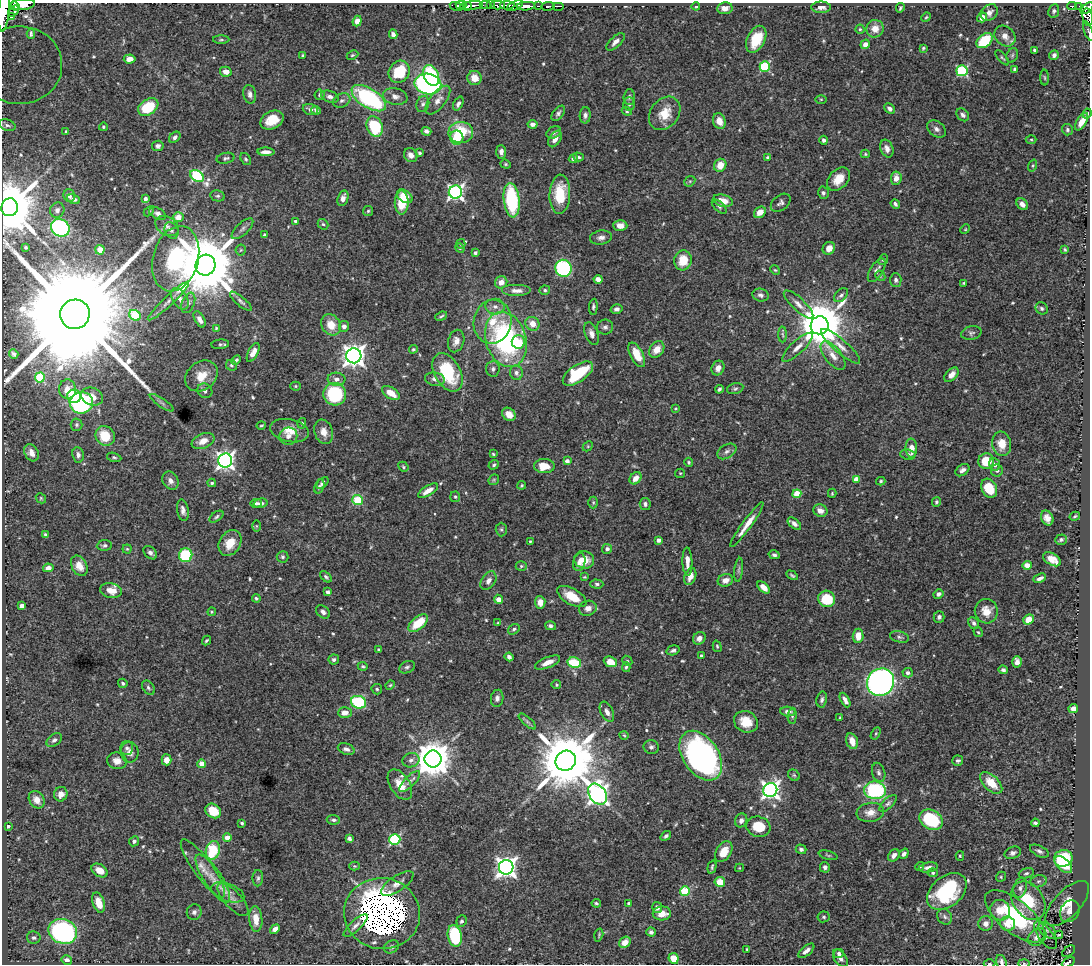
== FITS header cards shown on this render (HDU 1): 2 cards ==
NAXIS1  =                 1088
NAXIS2  =                  962

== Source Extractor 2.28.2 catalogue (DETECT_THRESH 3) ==
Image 1088 x 962 px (HDU 1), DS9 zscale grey, 1 PNG px = 1 image px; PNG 1092 x 966 px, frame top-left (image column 1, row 962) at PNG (2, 3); each listed source drawn as its Kron ellipse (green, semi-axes under 4 px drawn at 4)
Background 0.591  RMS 0.015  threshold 0.0439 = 3 sigma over >= 5 px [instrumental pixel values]
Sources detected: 563; of the 563, the 500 brightest by FLUX_AUTO listed and drawn (63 fainter detections omitted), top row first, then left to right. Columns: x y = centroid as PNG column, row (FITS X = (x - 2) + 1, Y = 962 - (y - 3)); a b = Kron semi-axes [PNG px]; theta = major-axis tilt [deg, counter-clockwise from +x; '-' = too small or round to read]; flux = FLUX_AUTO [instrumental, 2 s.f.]
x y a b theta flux
23 4 12 5 5 1500
461 5 5 2 - 450
471 5 11 3 5 1100
485 5 6 2 0 50
490 5 3 2 - 54
498 5 7 3 0 240
507 5 7 3 -2 360
15 6 5 2 - 350
457 6 7 4 -14 680
468 6 4 3 - 470
515 6 9 3 24 400
526 6 9 4 4 1800
538 6 4 2 - 200
548 6 7 3 8 620
558 6 6 2 0 150
696 6 4 3 - 1.9
1072 6 4 2 - 75
1079 6 2 2 - 4.3
821 7 10 5 0 5.1
725 8 8 6 8 6.2
900 8 5 3 - 1.5
1087 8 7 4 39 370
4 11 20 5 85 2900
14 11 6 4 47 350
1054 11 7 5 80 2.2
989 12 9 7 43 5.2
11 17 4 2 - 91
926 17 5 4 - 1.2
982 17 5 4 - 6.8
1088 17 9 5 -80 47
357 21 5 4 - 5.7
860 29 4 4 - 1.3
875 29 9 8 - 11
1088 31 10 3 -69 1.7
31 34 4 3 - 1.5
393 34 4 4 - 4.4
1005 36 11 9 -44 7.5
756 39 14 8 63 27
221 40 8 3 0 1.5
985 41 9 6 41 39
615 42 11 5 43 4.6
865 44 5 4 - 6
923 48 3 3 - 1.3
1034 50 3 3 - 2.2
303 55 3 3 - 1.2
352 55 6 4 26 1.4
1012 55 7 5 69 2
1054 55 5 4 - 3.2
1002 58 9 3 -49 1.6
130 59 6 4 5 6
20 65 42 39 2 150
765 67 5 5 - 73
1014 69 4 3 - 1.6
962 71 5 5 - 100
226 72 6 5 - 6.9
399 72 11 10 - 37
431 75 11 7 -65 63
475 78 7 7 - 12
1045 78 8 4 -88 1.3
428 84 13 10 -11 280
250 94 9 6 -78 4.2
320 95 5 5 - 1.8
395 96 12 8 -11 5.3
330 97 9 5 -20 4
629 97 8 5 88 2.5
369 98 19 9 -32 120
821 99 6 4 0 1.1
342 100 9 6 29 3.5
438 100 17 8 51 7.4
423 104 8 6 69 3
458 104 7 4 65 3.3
629 104 6 6 - 2.2
148 107 11 7 34 40
890 109 6 4 -45 3.6
310 110 8 5 -19 4
316 110 5 4 - 2.8
627 111 5 4 - 1.5
558 113 9 5 51 2.9
665 113 18 14 52 21
1087 113 5 4 - 1.6
585 115 8 5 88 3.2
963 115 7 5 -46 3.2
272 120 12 8 26 17
719 121 8 6 -70 7.7
1082 122 10 5 59 9.8
533 124 5 4 - 5.6
7 125 8 5 -18 2.1
375 126 10 7 -68 61
103 127 4 4 - 1.5
936 129 10 7 -39 4.2
1067 130 6 5 - 2.1
66 131 3 3 - 1.2
426 131 5 4 - 2.9
461 132 12 10 1 39
554 132 8 5 31 2.7
175 137 6 4 45 2.5
457 138 7 6 - 27
555 139 9 5 58 7.8
1031 139 5 3 - 1.3
824 140 4 4 - 2.7
158 146 6 5 - 2.7
887 149 9 6 -70 5.7
266 152 8 3 -2 5.2
501 152 7 5 -86 4.4
420 153 3 3 - 1.6
865 154 4 4 - 1.3
411 155 7 6 - 5.8
578 157 5 3 - 1.8
767 157 4 3 - 1.2
225 158 9 5 13 2.3
246 159 6 4 -52 1.8
573 159 5 4 - 2.3
506 164 5 4 - 1.3
720 165 7 6 - 14
1033 166 6 4 70 1.4
197 176 7 5 -35 120
896 178 7 5 83 8
838 179 13 9 47 15
690 181 6 4 43 1.7
455 192 6 6 - 290
823 193 6 5 - 2.4
560 194 20 10 87 34
69 195 6 5 - 3.9
218 196 7 5 -12 2.2
405 196 8 5 -34 9.9
343 198 8 5 74 5.4
74 199 7 4 -23 3.5
145 199 4 3 - 4.2
512 200 17 8 -83 71
723 201 10 6 -14 11
402 203 12 7 -90 30
781 203 11 7 38 3.2
895 204 5 4 - 2.7
1022 204 7 5 -46 5.2
10 207 9 8 - 8600
719 207 9 4 -44 2.2
57 210 8 7 - 2.9
149 211 6 3 45 1.3
368 211 5 5 - 1.4
760 212 6 5 - 10
158 214 9 5 -26 3.9
178 217 5 5 - 12
295 221 4 3 - 1.8
323 224 6 4 -41 1.8
167 226 13 9 -32 5.6
620 226 7 5 -3 5.9
60 228 10 8 -34 140
242 229 14 6 43 3.9
965 229 5 4 - 1.1
171 230 9 6 -63 3.2
264 235 4 3 - 1.7
601 237 11 7 9 4.9
461 244 5 4 - 1.2
25 247 3 3 - 1.3
460 248 5 4 - 1.2
829 248 7 6 - 8.8
1065 249 4 3 - 1.2
100 250 5 4 - 13
241 250 5 5 - 1.4
475 253 4 3 - 2
176 259 33 22 74 180
883 259 6 4 49 1.7
683 260 10 8 82 20
205 265 10 10 - 11000
563 268 8 8 - 130
775 270 5 4 - 1.2
877 270 13 6 58 4.6
880 276 5 4 - 1.3
598 279 4 4 - 5.7
896 280 7 5 -88 3.1
501 282 6 6 - 8
964 283 3 3 - 1.2
517 290 15 6 0 6.5
545 290 5 4 - 1.7
760 295 8 6 -16 3.4
841 295 8 5 43 2.8
180 299 12 7 -56 6.9
168 301 28 5 43 8
241 301 14 4 -41 3
188 303 11 6 67 4.1
798 304 19 6 -44 7.2
495 307 9 8 - 4.8
593 307 8 4 84 2.1
1042 308 6 5 - 2.4
617 309 6 4 16 3.1
75 314 15 14 - 72000
135 315 6 5 - 50
441 316 6 3 20 1.5
200 319 9 5 -60 5.5
492 322 22 19 81 30
532 324 7 6 - 11
331 325 11 9 -53 16
820 325 9 8 - 5100
344 326 5 5 - 4.7
605 327 8 7 - 3.2
216 328 3 3 - 1.2
971 333 10 6 13 3
591 334 12 6 -70 5.3
783 334 8 3 -88 1.6
506 339 28 20 -72 180
456 341 11 8 74 6.4
518 342 6 6 - 19
220 344 9 4 6 2.1
841 346 25 7 -41 9.8
797 347 20 6 43 8.2
413 349 4 4 - 1.2
657 349 9 6 52 11
253 352 10 5 64 9.1
14 354 5 4 - 2.1
637 355 13 6 -62 21
354 356 7 7 - 800
833 356 17 8 -52 9.6
236 360 5 4 - 2.1
231 365 6 5 - 2.1
718 368 7 6 - 6.5
493 369 8 7 - 2.9
448 372 21 13 -60 58
516 373 7 6 - 3.4
578 373 17 8 35 50
951 375 8 5 44 7
201 376 18 14 38 17
40 378 5 5 - 57
336 379 9 6 -3 4.7
435 379 10 6 -9 4.6
295 386 5 4 - 1.4
67 389 10 8 -85 11
719 389 4 3 - 2
735 389 8 5 13 2.1
205 391 8 7 - 3.5
391 393 10 5 -34 15
335 394 11 11 - 71
74 396 7 6 - 46
92 396 11 8 -23 9.2
81 403 11 10 - 150
162 403 14 3 -34 2.6
676 409 4 3 - 1.1
509 414 7 6 - 9.4
302 423 5 4 - 1.4
76 425 6 6 - 1.9
261 426 5 3 - 1.1
289 431 20 11 -12 14
324 432 12 9 -71 8.3
105 436 10 9 - 26
288 436 9 8 - 4.6
203 441 12 7 22 9.6
1002 444 12 9 -81 14
588 446 6 4 46 1.4
911 448 9 6 -88 8.9
727 451 10 6 32 3.7
31 453 9 6 -60 6.8
493 454 4 3 - 1.2
908 454 8 5 -8 2.2
78 455 8 5 -80 3.7
114 457 7 4 -14 1.6
225 460 7 7 - 430
567 461 4 4 - 5.5
986 461 8 7 - 24
689 462 4 4 - 1.4
995 464 6 5 - 3.1
494 465 5 4 - 2.1
544 466 10 7 0 17
403 467 5 4 - 1.5
962 470 8 5 34 3.9
997 471 6 6 - 2.4
680 473 5 4 - 1.2
636 478 7 5 48 7.8
856 479 4 4 - 14
494 480 6 5 - 1.3
170 481 9 7 -58 5.2
881 481 4 3 - 1.5
212 483 4 3 - 1.5
323 483 7 4 44 2.9
522 485 4 4 - 1.2
319 486 7 4 71 2
989 488 10 7 -62 25
428 491 11 5 32 8.3
832 493 4 3 - 1.2
797 494 4 4 - 26
455 497 5 5 - 1.6
41 498 5 4 - 1.3
358 500 5 5 - 50
593 502 6 5 - 1.4
936 502 5 4 - 1.8
256 503 6 4 3 2.3
261 503 7 4 14 3.9
645 504 6 5 - 2.9
183 510 11 5 -81 4.6
820 511 7 6 - 6.1
1075 516 5 4 - 1.6
216 517 8 4 36 2
1047 518 8 6 -63 6
747 524 27 4 54 13
794 524 8 4 -40 4.7
256 526 6 4 -90 1.1
501 529 7 5 -89 1.7
45 535 4 3 - 1.9
659 540 4 4 - 4.2
1061 540 6 5 - 1.8
530 541 3 3 - 1.2
230 543 14 10 57 18
104 545 7 5 5 2.4
127 549 4 4 - 1.2
607 549 5 5 - 3.5
150 553 8 5 -44 3.8
186 555 7 6 - 62
774 555 5 4 - 2.4
283 557 6 5 - 2.1
1052 559 10 5 -30 10
584 560 10 8 -13 12
579 562 9 6 74 5.6
687 562 14 5 -88 7.1
1027 565 4 4 - 8.2
79 566 11 7 -63 11
521 566 5 4 - 1.5
48 568 5 4 - 4.9
739 570 12 4 84 2.4
792 575 6 4 -30 1.5
690 576 9 5 69 8.5
326 577 7 4 -42 2.1
584 577 4 3 - 1.1
1040 578 6 3 24 3.3
725 580 8 6 16 6.7
488 581 10 6 55 5.3
597 584 6 4 -2 2.1
764 587 7 4 -43 8
111 591 11 7 -11 9.9
328 592 4 4 - 2.3
938 594 5 4 - 3.2
572 596 16 8 -30 19
256 598 4 3 - 1.5
499 599 4 4 - 6.3
827 599 8 8 - 35
540 602 6 5 - 8.7
22 606 4 4 - 4
588 608 9 7 21 5.6
986 611 12 11 - 12
212 612 4 4 - 1.2
323 612 8 5 -40 3.3
939 617 5 5 - 2.8
1028 620 5 4 - 14
418 623 11 6 39 27
498 623 4 4 - 1.2
974 623 6 5 - 2.8
550 626 5 4 - 3
514 629 6 4 35 2
978 632 5 4 - 1.3
858 636 7 5 85 10
899 637 9 5 -13 2.6
699 638 7 5 42 5
206 641 5 3 - 1.5
717 646 6 4 -73 1.4
379 650 4 3 - 1.4
673 650 7 4 15 2.4
701 656 4 3 - 1.4
509 657 4 4 - 3.9
334 660 5 5 - 2.5
627 661 5 4 - 1.3
610 662 7 5 -24 15
1017 662 6 5 - 5
548 663 13 5 22 9.3
574 663 7 5 -12 37
363 666 5 4 - 1.3
407 667 8 6 25 2.5
626 667 5 4 - 1.7
1003 670 5 4 - 2.6
908 673 5 4 - 3.8
880 682 14 13 - 530
123 683 5 4 - 2.3
390 685 5 4 - 1.1
556 685 5 4 - 1.4
148 688 8 5 -52 2.3
377 689 5 5 - 1.7
497 698 8 6 80 4
822 700 8 5 78 2.4
845 700 8 4 -62 4.9
359 702 8 6 -18 60
1073 709 5 4 - 5.6
607 712 11 6 -64 5.5
788 712 7 5 -3 3.5
345 713 7 5 2 8.7
792 716 8 4 85 1.9
840 718 4 3 - 1.3
527 721 11 4 -40 2.4
746 722 12 10 -25 18
876 733 6 4 59 1.2
624 735 4 4 - 1.1
54 740 8 5 36 3
852 741 8 5 -74 11
651 747 7 7 - 3.1
127 748 7 6 - 2.6
346 749 8 5 -18 3.9
130 752 10 9 - 6
701 756 27 18 -56 320
433 759 8 8 - 2800
166 760 5 5 - 8.9
411 760 8 7 - 4.7
117 761 10 8 -14 6.9
566 761 10 9 - 9100
958 761 5 5 - 2.2
202 764 4 4 - 18
879 772 10 6 -73 3.3
794 775 6 5 - 1.5
410 781 13 5 46 4.3
991 783 13 7 -44 19
400 785 17 10 -57 16
770 790 7 7 - 430
875 790 11 8 -8 100
61 794 7 6 - 6.4
598 794 11 8 -56 560
37 800 9 7 -56 7.8
888 803 11 5 44 2.9
213 811 8 6 -36 22
870 812 14 9 7 9.4
333 820 7 5 -6 2.3
741 820 7 6 - 4.1
931 820 12 9 -29 70
242 823 4 3 - 1.5
1035 823 4 3 - 2.1
8 826 3 3 - 1.9
758 827 12 10 -16 24
666 836 6 4 38 2.2
227 837 4 4 - 13
349 838 4 4 - 2.6
395 839 5 5 - 110
134 841 5 5 - 2.5
801 849 5 4 - 2.6
213 850 9 7 75 42
1039 851 10 5 -26 3.2
724 852 11 7 58 12
1013 853 8 6 22 3.4
904 854 5 4 - 3.8
828 855 10 3 -16 1.4
894 855 7 5 52 4.6
960 856 5 4 - 1.2
1063 858 9 8 - 73
1063 864 10 6 -42 18
355 866 5 4 - 1.2
920 866 4 4 - 1.7
506 867 7 7 - 640
712 867 7 4 76 1.8
825 867 5 5 - 2.9
928 867 9 5 10 4.6
203 868 35 9 -54 16
740 868 4 4 - 1.1
100 871 9 6 -31 10
933 873 5 4 - 1.6
1026 873 8 5 17 2.3
1001 877 5 4 - 1.3
258 878 8 5 88 2.4
213 879 28 9 -57 15
1039 881 8 6 16 2.8
720 882 5 5 - 25
397 883 19 7 34 7.1
1020 888 10 6 74 4.7
685 891 5 4 - 59
947 891 22 15 39 76
228 892 17 8 -20 8.9
233 900 21 8 -48 8.9
1028 901 21 15 -57 42
99 903 10 6 -72 15
596 903 4 3 - 1.8
629 903 3 3 - 1.9
1067 903 28 13 47 25
657 907 5 5 - 4.1
1000 910 10 10 - 15
1070 911 11 9 60 9.2
194 912 8 7 - 3.1
662 913 9 7 1 12
382 914 38 35 -10 3000
1015 916 36 16 -39 97
824 917 6 5 - 1.9
945 917 8 7 - 2.8
256 919 13 6 -85 14
461 921 6 5 - 2.2
986 924 7 7 - 4.6
1008 924 7 7 - 14
356 926 15 5 43 4.5
275 929 5 4 - 4.8
1047 930 10 6 -38 5.2
63 931 14 12 -24 240
651 932 4 4 - 2.4
599 935 6 3 74 1.2
1045 935 16 7 -53 5.2
1059 935 4 3 - 1.5
455 936 11 7 -79 70
1037 937 10 7 39 6.6
34 938 7 6 - 3.1
625 942 6 5 - 9.1
391 947 8 6 28 2.7
747 949 3 3 - 1.3
806 951 9 4 39 4.8
1069 951 7 4 39 1.6
839 953 5 4 - 2.4
674 958 5 5 - 20
840 958 10 5 -54 5.8
67 960 5 4 - 3.7
1001 962 7 5 -72 3.3
1068 962 7 4 30 130
1024 963 6 4 -2 1.3
989 964 6 3 0 1.2
At the frame edge (FLAGS 8, measured only in part): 11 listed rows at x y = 23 4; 1087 8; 4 11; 1088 17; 1088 31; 20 65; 10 207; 1001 962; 1068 962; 1024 963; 989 964
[63 fainter detections neither listed nor drawn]